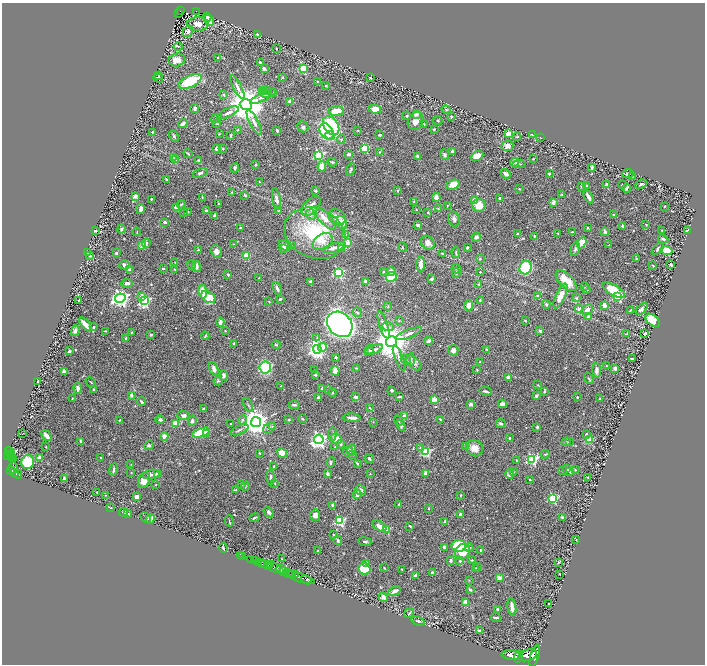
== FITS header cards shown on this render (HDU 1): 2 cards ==
NAXIS1  =                 1405
NAXIS2  =                 1324

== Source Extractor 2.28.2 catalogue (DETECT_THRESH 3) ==
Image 1405 x 1324 px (HDU 1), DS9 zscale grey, zoomed out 1/2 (1 PNG px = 2 x 2 image px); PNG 707 x 666 px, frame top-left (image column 1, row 1323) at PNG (2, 3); each listed source drawn as its Kron ellipse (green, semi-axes under 4 px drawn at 4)
Background 0.886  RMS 0.016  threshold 0.0489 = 3 sigma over >= 5 px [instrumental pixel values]
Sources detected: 670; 30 cannot appear on this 1/2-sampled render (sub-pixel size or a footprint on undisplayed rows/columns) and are neither listed nor drawn; of the other 640, the 500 brightest by FLUX_AUTO listed and drawn (140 fainter detections omitted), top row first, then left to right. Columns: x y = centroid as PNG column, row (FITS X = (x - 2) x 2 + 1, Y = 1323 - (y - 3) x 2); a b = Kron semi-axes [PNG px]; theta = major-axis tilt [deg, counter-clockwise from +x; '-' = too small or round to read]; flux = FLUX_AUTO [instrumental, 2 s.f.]
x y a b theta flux
181 11 4 2 - 140
196 11 4 2 - 130
179 13 2 1 - 19
207 17 4 2 - 7.3
209 21 6 3 -56 16
198 24 11 6 0 26
188 31 6 4 58 10
258 34 2 2 - 2.7
178 46 4 3 - 3.1
276 49 2 2 - 3.2
217 58 2 2 - 2.9
177 60 8 6 13 29
260 63 3 2 - 5.6
303 68 3 3 - 150
264 69 4 3 - 6.5
159 75 2 2 - 2
282 77 4 2 - 2.1
158 78 5 3 - 7.3
370 78 3 2 - 4.3
190 81 12 5 25 140
317 82 3 3 - 2
326 86 3 2 - 2.8
237 87 13 3 -63 14
263 91 3 3 - 2.3
267 91 3 2 - 2.1
274 92 3 2 - 2
265 93 6 3 -33 4
224 95 2 2 - 11
263 97 14 4 26 17
290 101 3 3 - 18
246 105 6 5 - 10000
195 108 5 3 - 8.4
375 109 6 4 -11 43
446 110 4 3 - 4
336 111 8 4 4 64
228 113 11 3 25 14
416 114 4 3 - 19
407 116 4 3 - 5
451 116 2 2 - 3.9
216 118 6 2 25 2.8
438 120 4 3 - 3.5
416 121 9 7 60 26
254 122 14 4 -63 17
217 123 4 3 - 4.1
183 124 4 3 - 19
424 124 4 2 - 2.4
331 126 10 7 -56 240
303 127 6 5 - 6.6
434 129 3 2 - 3.3
238 130 4 3 - 2.8
277 130 4 3 - 5.6
358 130 2 2 - 2.8
326 131 9 6 -59 360
152 132 2 2 - 5.1
219 134 3 2 - 2.3
509 134 2 2 - 64
231 135 3 2 - 4.2
330 135 5 4 - 49
380 135 3 2 - 4.7
532 135 3 2 - 11
174 136 6 3 -62 4.6
517 137 4 3 - 3.1
540 138 3 2 - 2.1
341 139 4 4 - 4.1
507 146 6 5 - 20
365 148 3 3 - 140
217 149 4 3 - 13
223 149 3 3 - 3
452 151 3 3 - 9.2
379 152 3 2 - 2.4
188 154 4 2 - 3.1
349 154 4 3 - 8.6
319 155 3 3 - 330
444 155 5 4 - 6
417 156 3 3 - 5.2
477 156 6 4 30 39
174 158 4 3 - 5.2
533 159 2 2 - 2.7
175 160 3 3 - 2.7
198 160 4 3 - 3.4
332 162 5 2 - 3.9
515 162 4 4 - 8.5
519 164 7 3 6 3.9
256 165 3 2 - 3.7
322 166 5 4 - 33
592 167 4 2 - 4.9
235 168 5 3 - 7.7
351 170 6 3 68 4.8
200 173 7 3 20 5.8
505 174 5 3 - 16
549 174 3 2 - 5.4
628 174 6 3 14 5.8
633 176 3 2 - 2.5
167 179 4 2 - 3.5
259 182 3 2 - 2.1
641 184 6 3 28 7.5
453 185 7 4 20 36
586 185 3 3 - 6.3
607 185 3 3 - 19
622 185 2 2 - 4.5
581 187 3 3 - 2.7
626 188 4 2 - 7.7
519 189 3 2 - 2.8
398 190 3 2 - 3.6
315 191 3 2 - 5.1
232 192 3 3 - 2.4
245 195 4 3 - 4
561 195 2 2 - 4.5
135 196 2 2 - 50
202 197 3 2 - 2.1
436 197 4 4 - 19
588 197 7 3 -60 20
500 198 2 2 - 19
151 199 2 2 - 2.7
276 199 11 4 -79 16
414 201 3 3 - 3.3
475 201 3 3 - 36
553 202 2 2 - 33
219 203 2 2 - 2.6
181 204 4 3 - 3.3
479 205 6 6 - 47
311 206 12 7 49 26
447 206 3 2 - 2
664 206 2 2 - 2.7
177 208 4 3 - 36
141 209 5 3 - 13
438 209 4 3 - 2.7
279 210 3 2 - 2.7
416 210 2 2 - 2.3
188 211 2 2 - 2.8
206 211 3 3 - 6.3
428 212 2 2 - 2.7
184 213 2 2 - 2
311 215 6 5 - 8.8
614 215 3 3 - 3.5
214 216 4 2 - 6.2
337 217 9 7 -39 34
324 218 16 5 -45 35
454 219 7 5 -72 10
165 222 3 2 - 8.1
342 223 7 5 -71 29
418 225 4 3 - 6.9
646 225 4 3 - 2.4
622 226 3 2 - 5.2
240 228 2 2 - 11
588 228 2 2 - 2.7
121 229 4 3 - 7.4
662 230 2 2 - 2.2
687 230 3 2 - 5.5
95 231 2 2 - 11
137 232 4 2 - 2.1
572 232 3 2 - 2.6
605 232 4 3 - 9.5
315 233 31 24 -23 270
558 233 3 2 - 2.7
517 234 2 2 - 3.4
346 235 4 3 - 3.8
534 236 3 2 - 4
476 237 4 4 - 8.4
663 239 5 3 - 6.7
323 242 11 7 31 27
146 243 5 3 - 6.5
348 243 3 2 - 61
428 243 7 6 - 24
582 243 6 4 60 59
233 244 3 2 - 2.2
142 245 2 2 - 52
609 245 3 3 - 2
285 246 6 4 -35 37
291 246 3 3 - 2.4
402 247 5 2 - 2.3
334 248 12 3 15 18
342 248 4 3 - 37
467 248 3 2 - 5
284 249 2 2 - 12
575 249 7 4 78 7.4
658 249 7 4 45 11
198 250 3 2 - 2.8
666 250 6 4 -12 100
216 251 6 5 - 20
456 252 5 2 - 2.6
87 253 2 2 - 24
116 253 3 3 - 11
442 254 4 3 - 2.4
246 255 3 2 - 82
90 256 2 2 - 5.3
480 259 3 3 - 2.5
636 259 3 2 - 2.7
175 262 3 3 - 2.5
421 264 8 3 -89 28
671 264 3 2 - 6.4
125 265 5 4 - 9.6
192 265 4 3 - 2.9
196 266 5 3 - 15
653 266 2 2 - 3.5
163 268 3 3 - 3.5
525 268 7 6 - 200
129 269 3 3 - 8.2
175 269 3 2 - 3.2
456 269 5 3 - 4.6
383 272 2 2 - 4.5
391 272 4 3 - 19
480 272 2 2 - 2.3
338 273 4 3 - 320
456 273 5 3 - 4.5
228 274 3 2 - 4.9
391 277 5 5 - 150
259 278 2 1 - 2
432 279 3 3 - 9
566 281 13 6 -46 65
310 282 3 3 - 11
366 282 4 3 - 14
127 283 5 3 - 14
479 285 4 3 - 7.8
584 286 4 3 - 5.3
277 288 7 3 -67 10
586 289 4 3 - 4
614 290 13 5 -30 81
202 291 7 4 -83 45
537 295 3 3 - 5.4
560 296 13 5 66 46
142 297 4 3 - 14
208 297 8 5 -31 83
618 297 3 3 - 310
120 298 5 4 - 1300
576 298 3 3 - 3.7
280 299 3 2 - 6.2
79 300 3 2 - 2.6
480 300 4 3 - 3
144 301 4 3 - 420
269 302 3 2 - 2.1
546 304 4 3 - 5.5
469 305 5 4 - 24
604 305 3 3 - 21
388 306 4 2 - 2
579 309 2 2 - 37
642 309 7 4 46 9.9
587 310 6 4 36 15
630 310 3 2 - 2.8
357 312 5 4 - 4.4
588 316 4 3 - 5.8
653 320 8 5 -39 95
399 321 3 3 - 2.1
525 321 3 2 - 2.1
220 322 4 3 - 15
85 324 8 3 -48 34
340 324 14 11 -44 2200
384 325 14 4 -72 15
388 326 6 4 -18 7.8
94 327 2 2 - 4.5
75 331 5 3 - 8.1
105 331 3 1 - 2.3
225 331 3 2 - 2.2
540 331 2 2 - 22
132 332 3 3 - 2
645 333 3 3 - 6.6
151 334 3 3 - 5.5
409 334 14 4 22 15
627 334 3 3 - 2.7
205 336 4 2 - 3.8
317 337 3 3 - 2.3
125 338 3 3 - 3
429 341 4 3 - 13
391 342 5 5 - 9200
234 343 3 3 - 3.3
276 345 4 3 - 3.3
322 347 4 4 - 46
317 349 4 4 - 1400
487 349 2 2 - 2.1
369 350 4 3 - 2.7
374 350 10 3 22 10
453 350 5 5 - 12
69 351 3 2 - 6.8
336 357 2 2 - 8.3
399 358 13 3 -68 12
411 359 6 4 79 8.5
633 359 4 2 - 9
406 360 5 3 - 3.1
479 362 3 2 - 2
414 363 9 5 -44 13
606 366 3 2 - 2.9
265 367 6 6 - 400
356 368 3 2 - 2.3
615 368 3 3 - 10
214 369 7 3 -70 15
315 370 3 2 - 2.1
477 370 2 2 - 2.8
596 370 7 3 -85 13
64 371 4 3 - 17
335 371 5 3 - 34
223 375 5 3 - 7.9
315 375 3 3 - 5.4
508 377 3 3 - 15
589 379 6 3 -56 3.8
38 381 3 2 - 3.7
218 381 4 3 - 4.1
91 382 5 2 - 2.1
538 385 3 3 - 2.4
281 386 3 1 - 2.1
78 388 5 3 - 14
322 388 2 2 - 6
93 389 3 2 - 3.4
328 389 4 2 - 2.7
392 390 3 3 - 6.7
485 391 6 2 -12 6.8
332 392 5 3 - 3.4
544 392 3 3 - 2.7
131 395 4 3 - 7.7
536 396 3 3 - 7.1
318 397 3 3 - 14
356 397 4 3 - 11
400 397 4 2 - 5.9
577 397 2 2 - 5
72 398 2 2 - 3.3
599 399 3 2 - 2
434 400 3 2 - 75
141 402 4 3 - 5.9
471 404 2 2 - 31
502 404 4 3 - 14
248 405 7 2 -66 4.2
294 405 5 2 - 5.4
370 408 3 3 - 2.5
204 409 3 2 - 3.3
183 416 6 4 -9 11
405 416 4 3 - 14
352 418 8 3 -4 17
302 419 4 3 - 5.1
119 420 2 2 - 2.9
160 420 4 3 - 7.8
242 420 4 4 - 5.8
289 420 2 2 - 4.6
441 420 3 3 - 6.1
192 421 5 4 - 8.2
398 421 5 3 - 3
256 422 5 5 - 4400
373 422 3 2 - 2
175 423 3 3 - 45
231 423 3 2 - 2.3
501 424 5 3 - 9.6
401 425 6 4 -66 7.9
273 427 3 3 - 7.2
537 427 3 2 - 4.7
269 428 7 5 41 9.6
239 430 9 3 23 5.9
201 433 9 4 17 130
22 434 2 1 - 2.2
207 434 3 3 - 7.9
332 434 7 3 87 5.7
586 434 3 3 - 4.7
46 436 6 3 -51 25
164 436 4 3 - 21
509 438 2 2 - 11
319 439 5 4 - 1100
336 439 6 5 - 41
589 440 3 3 - 100
81 441 4 3 - 6.4
566 442 5 3 - 6.4
569 442 3 3 - 2.1
341 444 4 3 - 7
149 445 5 3 - 6.4
465 446 4 2 - 5.9
46 447 3 2 - 2.1
335 447 3 3 - 3.3
420 448 4 3 - 3.7
474 448 9 8 - 29
352 450 5 4 - 14
348 451 5 4 - 14
10 452 6 4 -51 520
426 452 3 3 - 260
259 453 2 2 - 2.2
282 453 5 4 - 57
9 454 3 1 - 200
545 454 4 2 - 2.6
11 455 2 2 - 64
352 455 4 3 - 3.4
7 456 3 2 - 490
40 457 3 3 - 14
101 457 3 2 - 2
11 458 2 1 - 180
14 459 2 2 - 130
370 459 5 3 - 5
532 459 4 4 - 350
517 460 3 3 - 3.9
28 462 7 6 - 170
331 462 5 4 - 6.4
357 463 4 2 - 3.8
131 465 4 2 - 2.2
274 466 3 2 - 4
13 468 6 4 -88 840
567 468 3 3 - 6.2
113 470 6 3 80 6.2
575 470 4 3 - 3
11 471 3 2 - 490
562 471 3 3 - 2.1
569 471 3 3 - 5.5
514 472 4 3 - 2.6
15 473 4 2 - 330
131 473 2 2 - 2.4
425 473 3 2 - 26
18 474 4 2 - 230
151 474 8 4 7 13
157 474 2 2 - 44
327 474 3 3 - 11
370 474 2 2 - 3
510 474 5 4 - 15
588 477 3 2 - 2.5
270 478 7 3 -89 9.2
64 479 3 2 - 7
144 480 8 5 70 34
530 480 2 2 - 4
275 483 3 2 - 2.1
242 484 4 3 - 3.2
156 485 2 2 - 2.7
245 486 4 2 - 2
236 490 3 2 - 6
361 490 5 5 - 11
96 492 2 2 - 2.3
357 494 4 3 - 19
105 495 4 3 - 2.7
461 495 3 2 - 2.5
137 497 4 3 - 13
553 498 3 3 - 260
399 504 3 2 - 3.7
332 505 4 3 - 6.5
110 508 3 2 - 3.6
429 508 3 3 - 2.2
124 512 4 3 - 3.4
269 512 5 3 - 6.9
128 514 3 2 - 3
461 514 4 3 - 10
315 515 5 5 - 17
562 517 3 3 - 5.5
146 518 6 2 -46 2.6
254 518 5 2 - 4.6
150 519 5 4 - 22
229 521 6 2 -75 3.3
340 521 4 3 - 340
445 521 3 3 - 6.2
379 526 7 4 -32 26
410 526 3 2 - 2.8
386 529 3 3 - 150
333 534 2 2 - 5.4
576 540 3 2 - 2.6
338 541 4 4 - 7.7
365 542 6 3 -7 8.7
459 546 7 5 -4 180
444 547 2 2 - 21
223 548 5 2 - 3.9
469 548 4 3 - 4.9
481 550 4 3 - 5.4
318 551 3 2 - 2
463 552 8 7 - 70
240 555 2 1 - 11
242 557 3 1 - 12
250 559 2 1 - 53
282 559 3 2 - 2.2
471 560 4 3 - 3.8
254 561 2 2 - 160
451 561 3 2 - 9.8
460 561 3 2 - 3.6
258 562 3 2 - 310
558 562 4 2 - 2.3
367 563 3 2 - 13
262 564 2 1 - 410
264 564 3 2 - 880
271 564 2 1 - 160
268 565 3 2 - 740
477 567 4 3 - 3.6
274 568 7 2 -20 2400
384 568 3 2 - 2
475 568 2 2 - 8.1
281 569 5 3 - 1000
364 569 6 5 - 120
402 569 2 2 - 2.5
284 572 2 2 - 310
432 572 3 2 - 9.4
288 573 5 3 - 840
292 573 4 3 - 730
559 574 2 2 - 2.6
296 575 3 2 - 200
415 575 3 2 - 5
300 578 15 2 -19 1100
499 578 4 3 - 24
307 580 6 2 -28 1400
469 580 3 2 - 2
470 590 3 2 - 7.9
394 591 7 3 33 17
383 597 5 4 - 17
465 602 4 3 - 32
549 603 2 2 - 4.8
512 607 9 3 -81 20
498 609 4 3 - 5
409 613 5 3 - 3.5
496 617 5 2 - 6.6
418 621 6 3 -21 8.5
479 631 2 2 - 18
511 655 9 4 -6 5100
528 655 10 5 15 5000
535 656 11 4 72 4000
519 657 6 3 75 2800
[140 fainter detections neither listed nor drawn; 30 sub-pixel or undisplayed-footprint detections neither listed nor drawn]